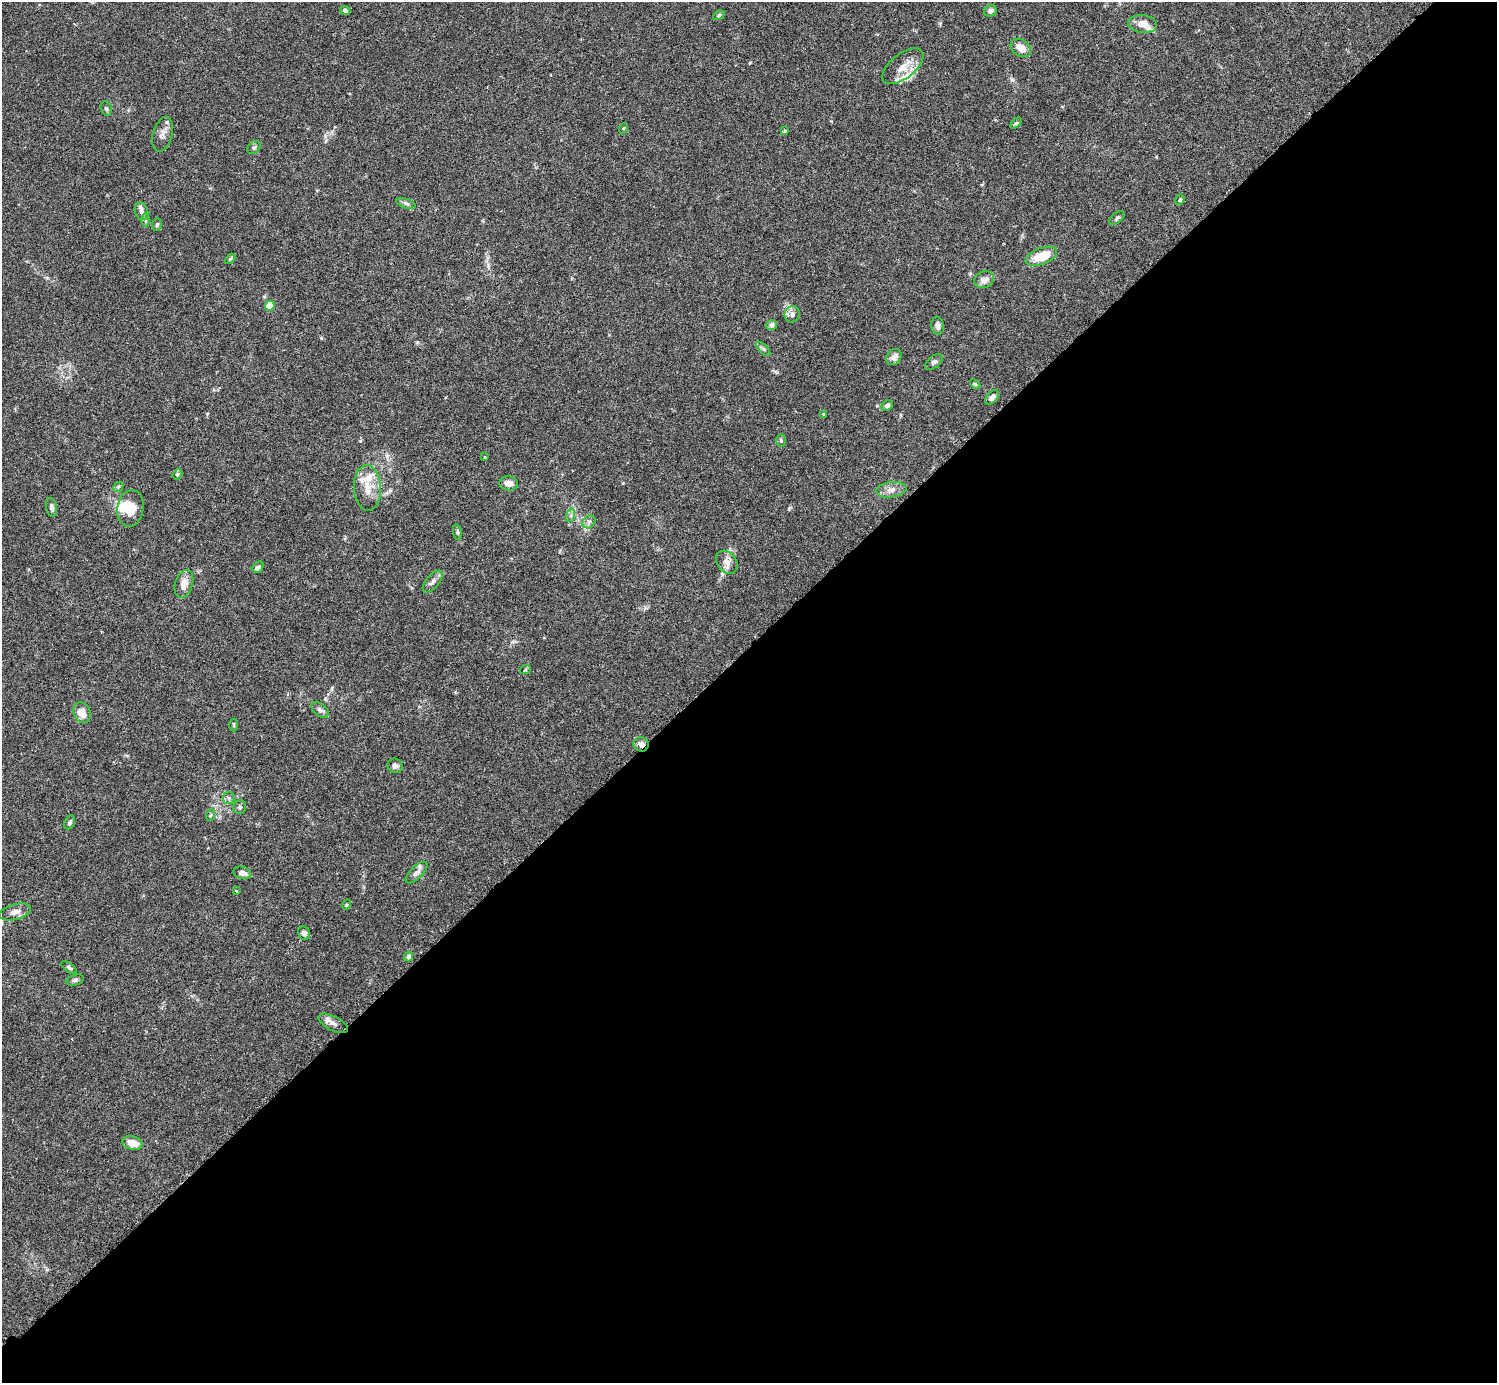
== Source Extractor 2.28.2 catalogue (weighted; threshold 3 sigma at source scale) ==
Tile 15 of 4 x 4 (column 3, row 4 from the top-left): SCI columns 3037-4531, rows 206-1586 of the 6074 x 6074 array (HDU 1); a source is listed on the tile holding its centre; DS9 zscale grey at full resolution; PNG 1499 x 1385 px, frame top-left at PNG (2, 2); each listed source drawn as its Kron ellipse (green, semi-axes under 4 px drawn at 4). Shown black and unused: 53% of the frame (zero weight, under 3 of 6 exposures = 3% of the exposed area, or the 3 px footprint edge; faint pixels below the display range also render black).
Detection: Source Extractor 2.28.2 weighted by HDU 2 'WHT'; one run over the whole footprint, this tile lists its part. Background 0.0222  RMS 0.0021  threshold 0.00877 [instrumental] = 3 sigma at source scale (4.09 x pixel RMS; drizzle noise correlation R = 1.36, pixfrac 0.8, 0.05/0.05 arcsec/px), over >= 5 px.
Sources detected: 75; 1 inside a brighter object's white glare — neither listed nor drawn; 5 inside a brighter listed object's ellipse — not listed separately; the other 69 listed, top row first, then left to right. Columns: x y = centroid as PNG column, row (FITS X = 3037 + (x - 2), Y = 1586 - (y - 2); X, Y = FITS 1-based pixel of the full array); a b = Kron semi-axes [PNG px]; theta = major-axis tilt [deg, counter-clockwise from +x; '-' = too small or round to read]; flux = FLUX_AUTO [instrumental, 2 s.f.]
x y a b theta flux
345 11 5 4 - 0.39
991 11 6 5 - 0.8
719 15 6 4 21 0.29
1143 24 14 9 -7 2
1021 48 11 8 -34 2
903 66 24 12 38 2.8
106 108 7 5 -73 0.4
1016 123 6 4 43 0.33
624 128 5 3 - 0.19
784 131 4 3 - 0.21
162 134 18 9 74 1.2
254 148 7 5 46 0.39
1180 200 5 4 - 0.29
406 203 10 5 -19 0.52
141 211 9 6 -70 0.69
1117 218 9 5 40 0.4
146 220 6 4 -89 0.34
157 225 6 5 - 0.35
1041 256 16 8 20 5.2
230 259 6 3 44 0.24
984 280 10 8 24 1.2
270 306 5 4 - 3.9
792 314 8 7 - 0.88
772 325 5 4 - 0.72
938 326 9 6 -82 0.88
763 349 9 3 -45 0.36
894 357 8 7 - 1.2
934 362 10 5 41 0.54
975 384 6 3 -43 0.25
992 397 9 5 45 0.83
887 406 6 5 - 0.58
824 414 4 3 - 0.28
781 441 6 5 - 0.31
485 457 3 2 - 0.18
177 474 5 4 - 0.32
509 483 9 7 -6 1.3
118 487 6 4 45 0.3
368 488 23 13 -88 3.3
891 490 15 7 7 1.2
51 507 9 5 -79 0.62
130 508 18 13 81 3.6
571 515 7 4 72 0.41
589 522 7 5 44 0.52
457 532 8 4 -83 0.31
727 562 12 9 -51 1.3
258 567 6 4 46 0.5
433 582 13 6 50 0.83
184 584 14 9 72 1.9
525 670 5 3 - 0.19
320 710 10 6 -37 0.67
82 713 11 8 -65 2
234 725 6 4 -89 0.24
641 744 7 7 - 1
395 766 7 7 - 0.67
229 798 6 5 - 0.42
240 807 7 6 - 0.47
211 815 6 4 70 0.26
70 822 7 5 65 0.53
242 873 9 6 -18 1
416 873 14 6 45 1
236 891 4 3 - 0.23
346 905 5 3 - 0.18
15 912 16 7 15 1.3
304 933 7 5 -63 0.73
408 957 5 4 - 0.73
69 967 9 4 -37 0.41
75 980 9 5 16 0.47
333 1023 16 7 -28 1.1
132 1143 10 7 -13 2.3
Overlapping masked pixels (flux is a lower limit): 1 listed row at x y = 641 744